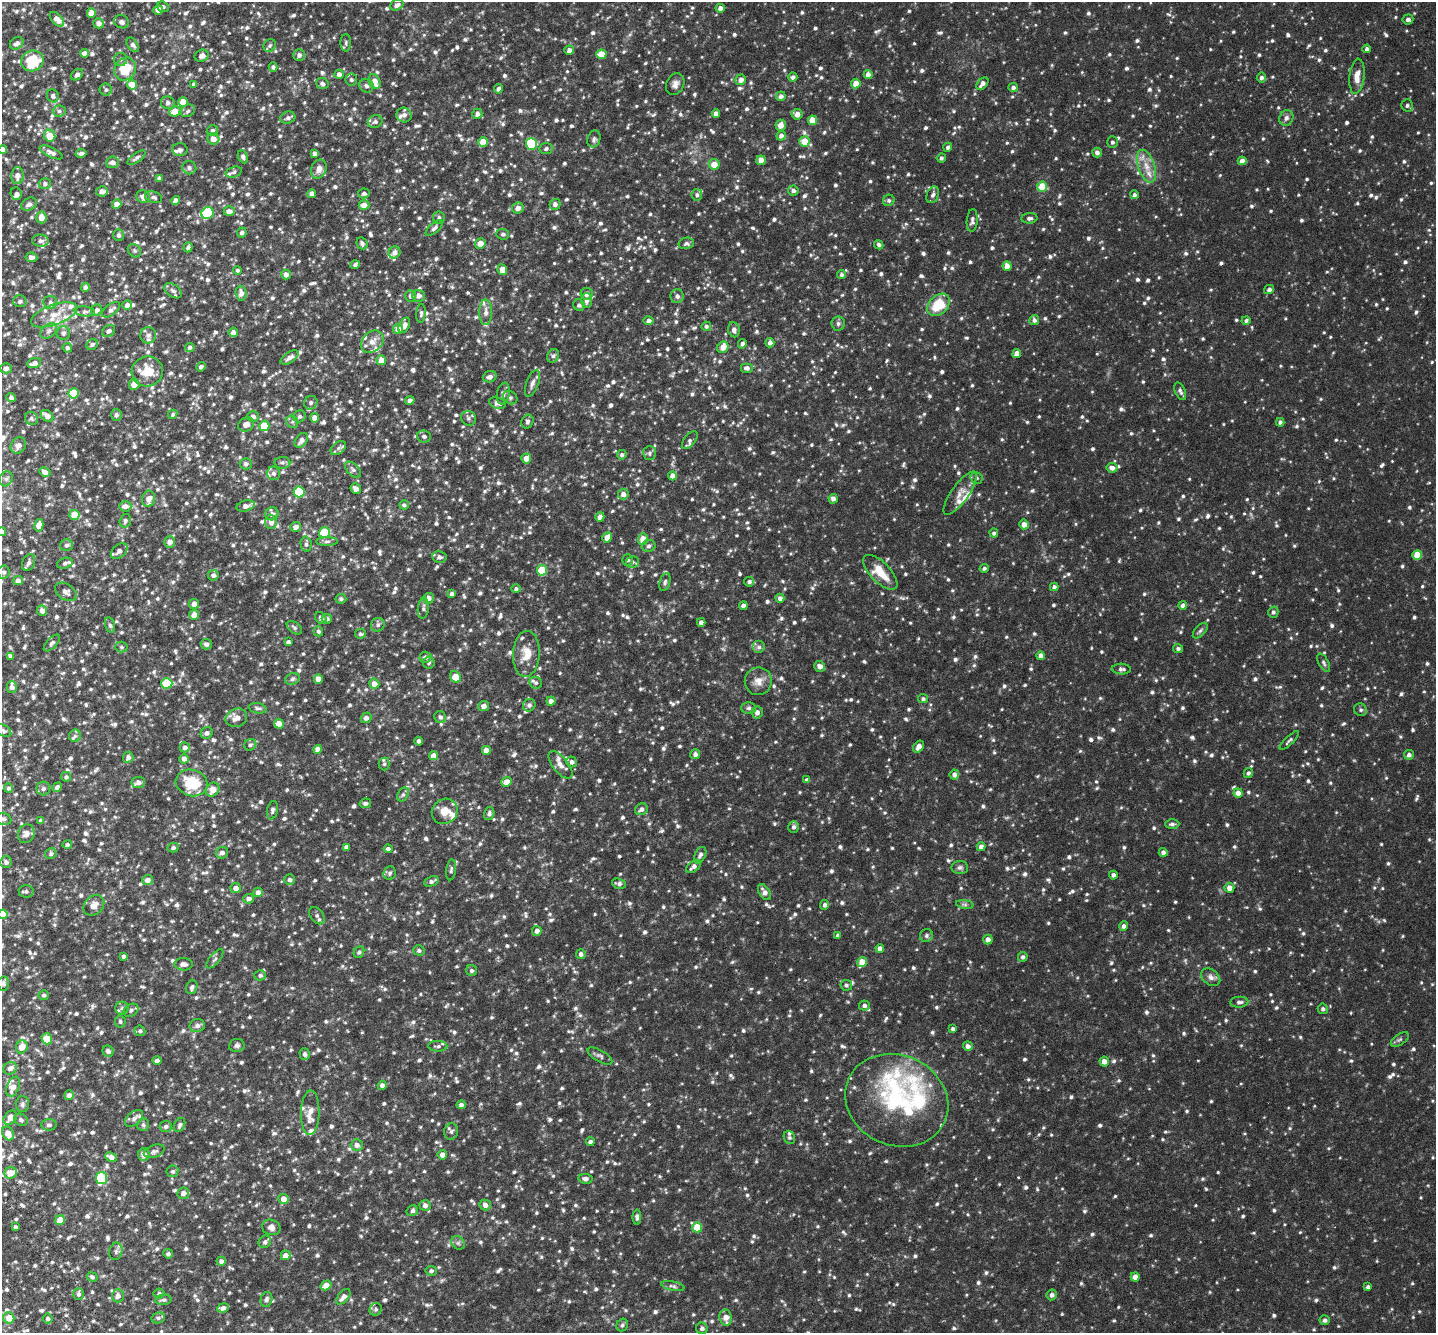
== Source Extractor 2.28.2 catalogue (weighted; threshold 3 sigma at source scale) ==
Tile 7 of 4 x 4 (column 3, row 2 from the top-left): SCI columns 2871-4304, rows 2833-4163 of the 5840 x 5636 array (HDU 1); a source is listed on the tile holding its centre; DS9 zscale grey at full resolution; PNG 1438 x 1335 px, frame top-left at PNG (2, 2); each listed source drawn as its Kron ellipse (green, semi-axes under 4 px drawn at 4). Nothing masked; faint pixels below the display range render black.
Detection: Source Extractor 2.28.2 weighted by HDU 2 'WHT'; one run over the whole footprint, this tile lists its part. Background 0.0143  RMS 0.0033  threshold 0.0136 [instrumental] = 3 sigma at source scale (4.09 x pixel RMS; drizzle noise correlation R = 1.36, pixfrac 0.8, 0.0396/0.0396 arcsec/px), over >= 5 px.
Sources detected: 1827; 49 inside a brighter listed object's ellipse — not listed separately; of the other 1778, all 500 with FLUX_AUTO >= 0.665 (the completeness limit of this list) listed and drawn (1278 fainter detections not listed), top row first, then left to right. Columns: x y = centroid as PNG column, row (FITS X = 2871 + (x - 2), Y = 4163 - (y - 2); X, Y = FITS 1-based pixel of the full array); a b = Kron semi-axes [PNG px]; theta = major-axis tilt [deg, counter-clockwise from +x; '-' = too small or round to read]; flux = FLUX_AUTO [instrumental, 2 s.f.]
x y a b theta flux
397 5 7 5 27 1.2
163 7 6 5 - 0.74
720 8 4 4 - 1.3
158 10 5 4 - 1.8
91 13 4 4 - 3.2
57 19 9 5 -48 2.2
1408 19 5 5 - 0.85
122 22 7 6 - 0.93
98 23 5 5 - 1.5
17 43 7 5 34 1.2
346 43 9 5 -89 0.76
133 45 8 5 -54 1
270 45 6 6 - 0.67
1367 49 4 4 - 0.87
569 50 5 4 - 1.3
84 53 4 4 - 1.4
601 54 5 5 - 5
299 55 6 6 - 1.2
202 56 7 6 - 1.3
120 59 6 6 - 0.74
32 61 11 10 - 10
273 67 5 4 - 0.7
125 69 12 10 56 7.1
339 74 4 4 - 1.4
77 75 6 5 - 1
868 75 4 4 - 2
1357 76 17 7 84 3.3
793 77 4 4 - 0.84
1261 78 5 4 - 0.95
351 80 6 6 - 0.74
741 80 5 5 - 1.6
375 82 8 5 -67 3.1
856 83 5 4 - 3.8
194 84 4 4 - 0.92
322 84 6 5 - 0.83
675 84 11 8 66 1.5
982 84 7 4 50 1.5
132 85 5 5 - 4.5
367 86 7 6 - 1
1013 87 5 4 - 0.94
498 89 5 4 - 1
106 90 6 6 - 0.78
53 96 7 6 - 0.97
781 96 5 4 - 1.1
183 102 5 4 - 4.8
168 103 7 6 - 0.97
1407 105 6 6 - 0.81
59 111 6 5 - 0.76
175 111 6 5 - 4.1
188 111 7 6 - 0.68
716 113 4 4 - 1.4
477 114 5 5 - 1.1
797 114 5 5 - 2.1
404 115 7 7 - 1.2
288 118 8 6 20 0.92
1286 118 8 6 65 1.2
812 120 4 4 - 4.5
375 122 7 6 - 0.86
781 125 5 5 - 2.1
212 131 5 5 - 0.87
50 136 6 5 - 5.1
781 136 5 4 - 1.3
213 139 6 6 - 2.1
594 139 8 6 72 0.82
804 141 5 5 - 5.4
483 142 5 4 - 5.3
1112 142 5 5 - 0.72
531 144 6 5 - 18
948 147 4 4 - 0.94
546 149 6 5 - 0.67
3 150 4 4 - 1.7
180 150 7 6 - 0.83
51 152 12 5 -24 1.5
1097 152 5 4 - 1.1
81 153 5 4 - 0.79
314 153 4 4 - 1.1
243 157 7 5 -64 0.96
136 158 10 4 35 0.81
941 158 5 4 - 0.71
761 160 4 4 - 2.7
1242 161 4 4 - 1.9
112 162 6 6 - 1.6
714 164 5 5 - 3.4
1146 166 17 8 -72 3.6
189 168 7 6 - 0.99
319 169 10 7 67 2
234 172 8 5 18 0.7
17 176 8 6 84 1.9
159 178 4 4 - 0.84
45 184 6 5 - 0.9
1042 187 5 5 - 7.7
793 190 5 5 - 1
102 191 6 5 - 1.7
364 193 6 5 - 0.78
16 194 6 5 - 0.88
312 194 4 4 - 1.8
697 195 6 5 - 0.79
933 195 9 6 70 1
1134 195 4 4 - 0.81
143 197 7 6 - 1.5
154 197 9 5 -16 0.74
176 200 4 4 - 1.4
889 200 6 5 - 0.68
29 204 8 6 27 1.2
117 204 5 4 - 2.4
555 204 5 5 - 1.1
364 205 5 5 - 2
518 208 6 5 - 1.6
229 211 5 4 - 1.7
207 213 6 5 - 19
41 217 6 5 - 2.4
439 218 6 6 - 0.69
1029 218 8 5 4 1
972 220 11 5 85 0.95
434 228 10 5 41 0.95
242 233 5 4 - 1
503 234 6 5 - 0.7
118 235 6 5 - 0.87
40 241 8 6 -5 1.1
362 243 6 5 - 0.77
480 243 5 5 - 2.5
686 243 8 5 11 0.73
879 245 4 4 - 0.79
188 247 5 4 - 0.86
134 251 7 6 - 0.67
394 252 6 5 - 1.3
31 257 6 4 -8 1.2
355 265 4 4 - 0.7
1007 266 4 4 - 2.6
238 270 4 4 - 0.75
502 270 5 4 - 3.3
286 274 5 4 - 1.5
842 275 4 4 - 0.8
85 287 4 4 - 0.92
1269 289 5 4 - 0.92
173 291 10 6 -35 1.1
241 293 7 5 -86 1.7
587 294 6 6 - 1.6
410 296 6 5 - 0.99
418 296 6 6 - 1.5
677 296 7 6 - 1.1
20 301 7 6 - 0.8
586 301 7 5 -90 1.3
50 302 7 6 - 0.87
127 305 5 5 - 1.6
579 305 6 5 - 0.86
938 305 13 9 44 8.8
97 310 5 5 - 1.2
111 310 11 5 37 1.1
85 311 10 5 -4 0.8
486 312 13 6 89 1.5
421 313 9 4 85 0.67
54 315 24 10 20 5
648 320 5 4 - 1.1
1034 320 5 5 - 1
1246 321 4 4 - 0.67
838 323 7 6 - 0.89
404 325 8 5 64 1.6
706 326 5 4 - 0.72
398 329 5 5 - 2.4
734 330 7 6 - 1.3
49 331 9 6 40 1.1
109 331 7 5 36 0.98
233 332 5 4 - 1.3
63 333 7 6 - 0.93
148 335 8 8 - 1.4
372 342 12 9 44 2.5
770 343 5 4 - 1.2
92 344 6 5 - 0.74
742 344 5 4 - 0.97
190 347 5 4 - 0.83
723 347 6 5 - 2.5
67 348 5 4 - 0.72
1017 353 4 4 - 2.1
553 356 7 5 61 0.77
290 357 10 5 33 1.6
381 360 5 5 - 2.6
34 363 7 4 17 1.4
201 367 5 4 - 0.81
6 368 5 5 - 1.4
747 368 6 5 - 1
147 371 16 15 - 6.2
490 377 7 5 20 1.2
532 383 14 6 70 1.4
134 384 5 5 - 2.3
1180 391 9 5 -67 0.87
74 393 5 5 - 12
503 394 11 6 79 1.1
11 397 5 4 - 0.72
510 398 7 6 - 0.68
410 400 5 4 - 0.98
311 403 7 6 - 0.86
497 403 8 5 -20 1.3
173 414 5 4 - 0.7
116 415 6 5 - 0.86
47 416 7 5 -39 2.3
300 416 6 6 - 0.81
253 417 6 5 - 1.2
31 418 7 6 - 0.71
315 418 4 4 - 2.6
468 418 8 7 - 0.93
527 421 7 6 - 0.79
292 422 6 5 - 0.67
1280 422 4 4 - 0.88
246 424 8 6 28 2
264 426 5 5 - 8.9
424 436 7 6 - 0.82
301 440 8 5 52 1.7
690 440 10 5 52 0.72
18 446 8 7 - 1.7
338 448 8 5 37 0.85
650 453 7 6 - 0.71
622 455 5 4 - 0.78
526 458 5 5 - 2.3
282 463 8 6 -2 0.71
246 464 6 5 - 0.97
1112 468 5 4 - 1.4
353 470 10 5 -45 0.95
45 472 6 4 -29 1.4
273 473 7 6 - 0.94
672 476 4 4 - 1.8
977 478 6 6 - 0.75
6 479 8 6 62 0.93
356 489 5 5 - 1.4
299 492 5 5 - 13
960 493 26 8 54 3.1
623 494 5 5 - 1.8
149 499 8 6 80 2.4
833 499 5 4 - 1.2
404 505 5 4 - 0.72
125 506 6 5 - 1.7
246 506 9 5 14 1.6
272 514 7 6 - 1.1
74 515 5 5 - 8.2
600 517 5 4 - 1.4
125 521 7 5 74 0.7
271 522 7 6 - 1.6
1024 524 5 4 - 2.1
39 525 6 4 77 2.4
296 527 5 5 - 1.5
2 532 4 4 - 0.91
324 533 5 5 - 13
994 533 4 4 - 0.8
607 537 5 4 - 2.3
643 539 6 5 - 3.8
327 541 11 4 1 0.84
170 542 6 5 - 1.7
306 544 8 5 -80 0.82
66 545 6 6 - 0.8
649 546 7 6 - 0.74
119 551 9 6 41 1.5
1417 555 5 5 - 6.6
439 557 7 6 - 0.88
627 560 6 5 - 0.82
632 562 6 5 - 0.73
29 563 8 6 65 1
65 563 8 5 16 0.77
984 568 5 4 - 0.67
542 570 5 5 - 9.6
4 572 6 6 - 0.89
880 572 22 10 -46 6.6
213 575 5 5 - 1.1
18 580 5 4 - 1.5
665 582 9 5 74 0.72
749 582 5 5 - 0.88
1054 587 4 4 - 0.91
516 589 4 4 - 0.67
66 592 12 8 -31 1.4
452 594 4 4 - 1.3
428 598 5 5 - 1.8
780 598 4 4 - 1
341 599 5 5 - 0.84
194 604 5 5 - 2.1
1183 605 4 4 - 1.1
743 606 4 4 - 1.4
423 608 10 5 83 0.9
42 610 5 5 - 1.5
1273 612 5 5 - 0.76
194 615 5 5 - 2.3
321 618 7 5 -51 0.81
327 619 5 4 - 0.89
701 622 4 4 - 1.4
110 625 8 5 -74 0.69
378 625 7 6 - 0.93
294 628 9 5 -37 0.7
318 631 5 4 - 0.7
1200 631 9 5 47 0.72
360 634 5 4 - 0.69
288 642 4 4 - 0.78
52 643 10 5 46 0.74
206 644 5 5 - 0.98
121 647 6 5 - 0.68
759 647 6 6 - 0.88
1178 649 5 4 - 0.69
526 654 23 13 87 4.8
10 656 4 4 - 1.1
1041 656 4 4 - 1.4
425 657 6 5 - 1.1
429 663 6 5 - 0.76
1324 663 10 5 -61 0.69
820 666 5 5 - 1.4
1121 669 9 5 -3 0.9
455 677 6 5 - 4.4
292 679 7 5 20 0.78
318 679 4 4 - 1.7
758 681 14 13 - 2.8
167 683 5 5 - 11
536 683 6 5 - 0.67
374 684 5 5 - 2.2
12 687 6 5 - 1.5
923 699 5 4 - 0.71
551 701 4 4 - 1.4
529 705 6 6 - 0.92
484 706 5 5 - 1.7
258 708 9 5 -11 0.71
749 708 7 5 1 0.73
1361 710 6 6 - 0.73
757 712 6 5 - 1.4
440 717 6 5 - 0.85
236 718 11 9 20 2.5
366 718 5 5 - 1.2
279 724 5 4 - 3.2
4 731 8 5 -32 0.68
207 733 6 5 - 0.97
75 736 6 6 - 0.71
418 741 4 4 - 0.77
1289 741 13 3 44 0.67
250 745 6 5 - 0.73
185 747 5 5 - 1.3
918 747 6 4 55 1.8
317 749 4 4 - 2.2
486 750 4 4 - 2.7
695 754 5 5 - 1
1409 755 5 4 - 1
434 756 4 4 - 2.9
128 757 5 5 - 1.1
184 759 5 4 - 1.4
572 762 5 5 - 0.97
384 764 6 5 - 0.7
560 765 16 7 -51 2.1
1248 773 5 4 - 0.73
954 775 5 5 - 1.3
66 777 5 4 - 0.78
807 780 4 3 - 0.9
138 782 6 5 - 1.4
507 782 5 4 - 2.9
192 783 16 13 -17 11
57 787 5 4 - 1.1
8 788 5 4 - 0.74
43 789 7 6 - 0.88
213 790 7 6 - 2.6
1238 793 4 4 - 2.3
403 795 7 5 62 0.7
365 803 6 4 11 0.67
641 809 6 5 - 1.1
272 810 9 5 79 0.84
445 811 13 12 - 3.9
489 814 6 5 - 0.93
4 819 8 6 -16 0.76
41 821 4 4 - 0.86
1172 824 7 4 0 0.75
794 827 6 5 - 0.9
26 834 9 8 - 2
67 845 5 4 - 0.94
346 847 4 4 - 0.99
981 847 4 4 - 1.5
173 848 5 4 - 0.78
388 849 4 4 - 0.91
1163 852 4 4 - 1
222 853 6 5 - 1.4
51 854 6 5 - 0.78
700 855 9 5 63 0.99
6 862 6 6 - 0.89
694 866 8 5 40 1.2
960 867 8 6 0 0.86
451 870 10 5 83 0.74
390 873 7 6 - 0.72
1113 875 4 4 - 0.99
148 880 5 5 - 1.7
290 880 5 5 - 1
431 881 7 5 23 0.93
619 884 7 5 -17 0.97
236 888 5 5 - 1.8
1229 888 5 5 - 1.9
26 891 7 6 - 0.75
258 892 4 4 - 1.4
764 892 9 5 -57 1.7
249 899 5 4 - 1.3
965 904 9 4 -9 0.67
94 905 11 9 45 2.2
825 905 5 4 - 0.89
3 914 5 5 - 5.8
317 916 9 6 -53 0.9
1124 926 5 4 - 0.96
537 931 5 4 - 1.5
837 936 4 4 - 0.74
926 936 7 6 - 0.71
988 940 5 4 - 1.8
880 948 4 4 - 1.5
419 950 6 5 - 0.79
359 952 6 5 - 0.68
581 954 5 5 - 0.97
123 956 4 4 - 0.79
1023 957 5 4 - 0.74
215 959 12 5 50 0.86
862 962 5 4 - 4.3
183 964 9 6 -2 1.2
471 970 5 5 - 0.77
260 975 6 5 - 0.73
1211 977 10 7 -40 1.4
3 984 7 5 -86 0.74
846 985 6 5 - 0.71
192 987 7 5 70 0.89
44 995 5 5 - 0.71
1239 1002 9 5 4 0.91
864 1005 5 5 - 0.84
122 1008 6 6 - 0.8
1323 1009 5 5 - 0.8
131 1010 8 6 31 0.82
120 1021 6 5 - 0.68
197 1026 7 6 - 1.2
953 1029 4 4 - 0.8
140 1031 5 5 - 0.78
47 1039 5 5 - 5.6
1400 1039 10 5 35 0.77
237 1045 8 6 7 0.84
438 1046 9 5 -2 0.81
968 1046 5 5 - 1.2
22 1047 6 6 - 3.1
108 1051 6 5 - 0.95
305 1054 6 5 - 0.81
600 1056 14 6 -30 0.93
157 1061 4 4 - 0.92
1104 1061 5 5 - 1.8
10 1068 7 6 - 1.4
382 1085 4 4 - 1.3
13 1087 10 6 68 2.3
69 1095 5 5 - 1.5
897 1100 53 45 -24 33
22 1104 8 6 88 0.86
461 1105 4 4 - 1.1
310 1113 22 9 88 3.2
10 1118 8 5 50 3.1
134 1119 10 6 40 1.3
21 1120 7 6 - 0.7
49 1125 7 6 - 0.76
143 1125 6 6 - 0.69
180 1125 7 5 63 0.84
166 1127 6 5 - 1
451 1131 8 7 - 0.94
8 1133 7 5 -61 2.5
789 1137 7 5 -66 0.7
590 1142 4 4 - 1
357 1145 6 5 - 1.8
154 1151 11 6 19 0.99
144 1154 6 6 - 2
442 1155 5 4 - 2
111 1157 6 4 -23 1.6
172 1171 6 5 - 0.67
11 1173 6 5 - 3.5
101 1178 6 5 - 14
585 1179 7 5 -8 1.1
183 1193 6 6 - 1.4
284 1199 5 5 - 2.6
425 1205 5 5 - 1.3
485 1205 6 5 - 1.6
412 1211 6 5 - 0.74
637 1217 7 4 90 0.87
60 1220 5 4 - 4.1
16 1227 3 3 - 0.68
271 1227 9 7 -20 1.4
697 1227 5 5 - 6.9
265 1242 6 6 - 0.95
458 1243 7 6 - 0.76
116 1251 9 6 77 0.96
168 1254 5 4 - 0.77
285 1255 5 4 - 1.9
221 1261 4 4 - 1.1
431 1271 5 5 - 0.76
92 1277 5 4 - 0.67
1135 1277 4 4 - 2
326 1285 6 4 33 2.9
673 1286 12 4 -12 0.81
1368 1287 4 3 - 0.73
78 1294 6 5 - 0.98
159 1294 5 5 - 0.72
1052 1295 5 5 - 0.77
118 1296 6 6 - 1.4
343 1297 9 5 50 1.5
266 1299 8 5 77 0.99
163 1300 8 5 6 0.71
223 1308 6 4 9 1.3
376 1309 6 6 - 0.7
9 1318 5 5 - 3.9
158 1318 7 5 14 0.74
726 1318 8 6 -81 2.4
48 1319 5 5 - 0.75
1325 1320 5 5 - 0.81
622 1325 6 5 - 0.69
702 1328 6 5 - 0.9
Isophote crosses this tile's border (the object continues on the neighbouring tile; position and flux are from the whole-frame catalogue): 3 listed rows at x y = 3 150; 2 532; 3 914